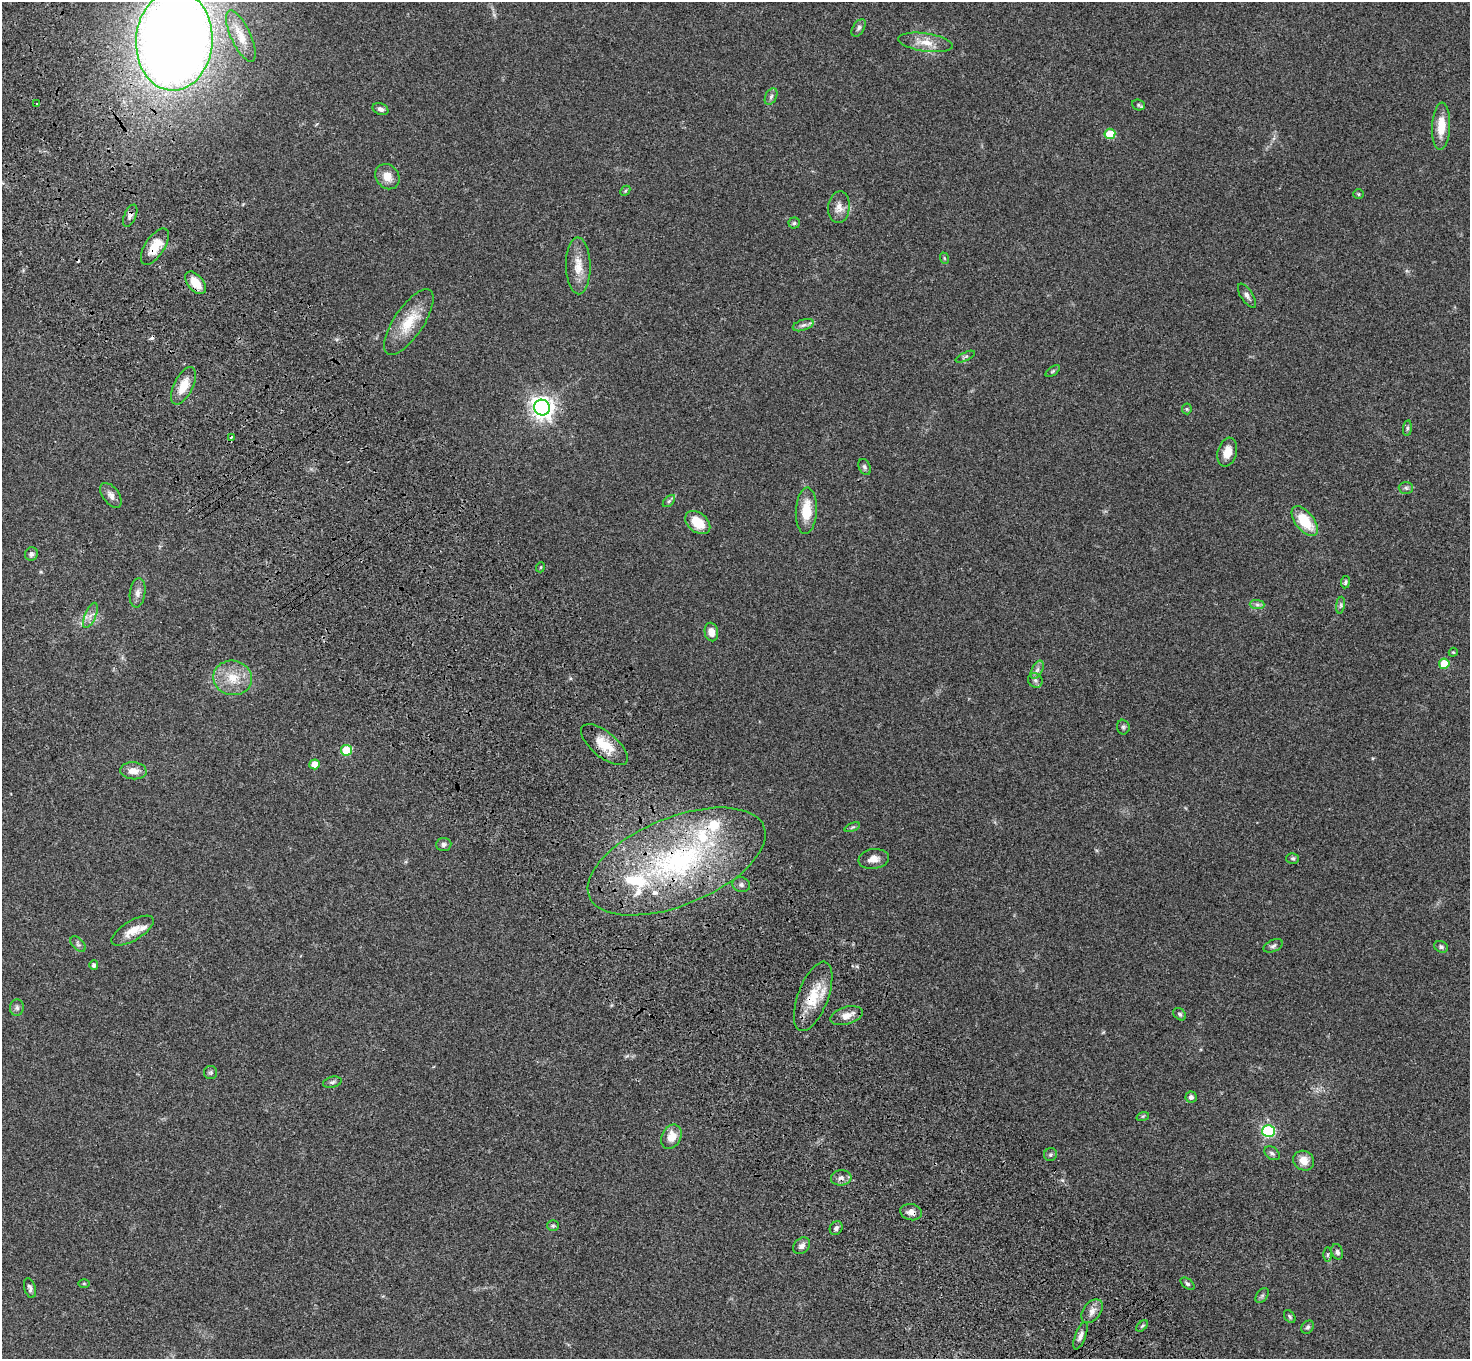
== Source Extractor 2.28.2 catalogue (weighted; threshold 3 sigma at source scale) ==
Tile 11 of 4 x 4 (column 3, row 3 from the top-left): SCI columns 3043-4510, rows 1736-3092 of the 6083 x 6047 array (HDU 1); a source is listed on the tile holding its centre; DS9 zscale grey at full resolution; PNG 1472 x 1361 px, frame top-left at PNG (2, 2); each listed source drawn as its Kron ellipse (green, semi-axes under 4 px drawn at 4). Shown black and unused: <1% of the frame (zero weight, under 3 of 4 exposures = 6% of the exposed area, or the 3 px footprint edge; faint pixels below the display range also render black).
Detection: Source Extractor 2.28.2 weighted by HDU 2 'WHT'; one run over the whole footprint, this tile lists its part. Background 0.0472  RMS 0.0052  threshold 0.0233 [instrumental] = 3 sigma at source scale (4.5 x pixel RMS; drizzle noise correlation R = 1.50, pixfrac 1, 0.05/0.05 arcsec/px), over >= 5 px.
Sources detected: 106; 1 inside a brighter object's white glare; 3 cosmic-ray / hot-pixel residue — neither listed nor drawn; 6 inside a brighter listed object's ellipse — not listed separately; the other 96 listed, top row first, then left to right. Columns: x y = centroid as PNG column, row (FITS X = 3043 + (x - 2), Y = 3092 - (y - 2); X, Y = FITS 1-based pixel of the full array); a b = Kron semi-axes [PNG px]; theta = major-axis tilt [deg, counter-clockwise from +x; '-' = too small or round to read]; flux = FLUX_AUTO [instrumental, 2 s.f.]
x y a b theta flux
859 28 10 5 58 1.3
241 36 28 9 -65 6.9
174 40 50 38 87 830
925 42 27 9 -9 7.2
771 96 9 5 63 1.3
37 104 3 2 - 0.94
1138 105 6 5 - 1.1
380 109 8 5 -21 1.5
1441 126 23 9 87 9.8
1110 134 5 5 - 15
387 177 13 11 -52 5.6
625 191 6 4 46 0.67
1359 194 5 5 - 0.68
839 207 16 10 84 4.4
130 216 12 6 66 1.8
794 223 5 5 - 0.82
155 247 20 10 57 9.6
944 258 6 3 -71 0.52
578 266 28 12 -89 8.6
196 283 13 7 -50 8.5
1247 296 14 6 -57 2.2
409 322 38 14 56 15
803 325 11 5 18 1.7
965 357 10 3 26 0.82
1053 371 8 4 36 0.84
183 386 20 9 63 8.6
542 407 8 7 - 370
1187 409 5 5 - 0.65
1407 428 8 4 82 0.93
232 437 3 3 - 1.8
1227 452 15 9 75 5.8
865 467 8 6 -63 1.1
1406 488 7 6 - 1.1
111 495 14 8 -54 2.7
669 501 7 4 44 0.89
806 511 23 10 87 12
1305 521 17 9 -51 16
698 523 14 9 -39 11
31 554 7 6 - 1.3
541 567 5 3 - 0.48
1345 582 6 4 82 0.81
138 593 14 8 82 3
1257 605 7 4 -1 1.1
1340 605 8 4 82 0.98
90 615 13 5 67 2.8
711 632 9 6 -78 4.3
1453 652 4 4 - 0.52
1444 664 5 5 - 12
1037 670 10 5 62 1.8
233 678 19 17 -11 11
1035 680 8 7 - 1.4
1123 727 7 6 - 1.1
604 745 28 12 -39 11
346 750 5 5 - 17
315 764 5 5 - 7.6
133 771 13 8 -5 4.7
852 827 8 4 23 0.82
444 844 7 6 - 1.5
1293 858 6 5 - 0.87
874 859 15 10 8 4.2
677 861 94 44 22 120
741 885 9 7 -17 1.6
133 931 24 10 31 6.8
78 944 9 5 -46 1.2
1273 946 10 5 23 1.3
1441 947 7 5 -21 1.3
94 965 5 4 - 1.3
813 996 36 15 69 16
17 1008 8 7 - 1.4
1180 1014 7 5 -43 1.1
847 1016 16 8 17 4.7
211 1073 6 6 - 0.97
332 1082 9 5 12 1.2
1191 1097 5 5 - 1.5
1143 1116 6 4 18 0.72
1268 1131 6 6 - 48
671 1137 13 9 63 6.7
1272 1153 8 6 -36 1.2
1051 1155 6 6 - 1
1304 1161 11 9 -31 5.4
841 1178 10 7 6 2.3
911 1212 11 8 -11 2.7
553 1226 6 5 - 0.86
836 1228 7 6 - 1.4
802 1246 9 7 43 2.2
1337 1252 8 5 -71 1.3
1328 1255 7 4 89 0.78
84 1284 5 3 - 0.48
1187 1284 8 4 -36 0.97
30 1288 10 5 -75 1.6
1262 1296 8 5 53 1.1
1092 1311 13 8 52 3.4
1290 1317 7 5 -53 0.84
1142 1326 7 4 44 0.82
1308 1327 7 5 48 1.1
1080 1336 14 5 69 2.1
Overlapping masked pixels (flux is a lower limit): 8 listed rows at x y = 174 40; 130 216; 155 247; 196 283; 604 745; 677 861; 813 996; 911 1212
Isophote crosses this tile's border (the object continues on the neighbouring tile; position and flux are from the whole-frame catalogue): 1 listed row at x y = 174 40